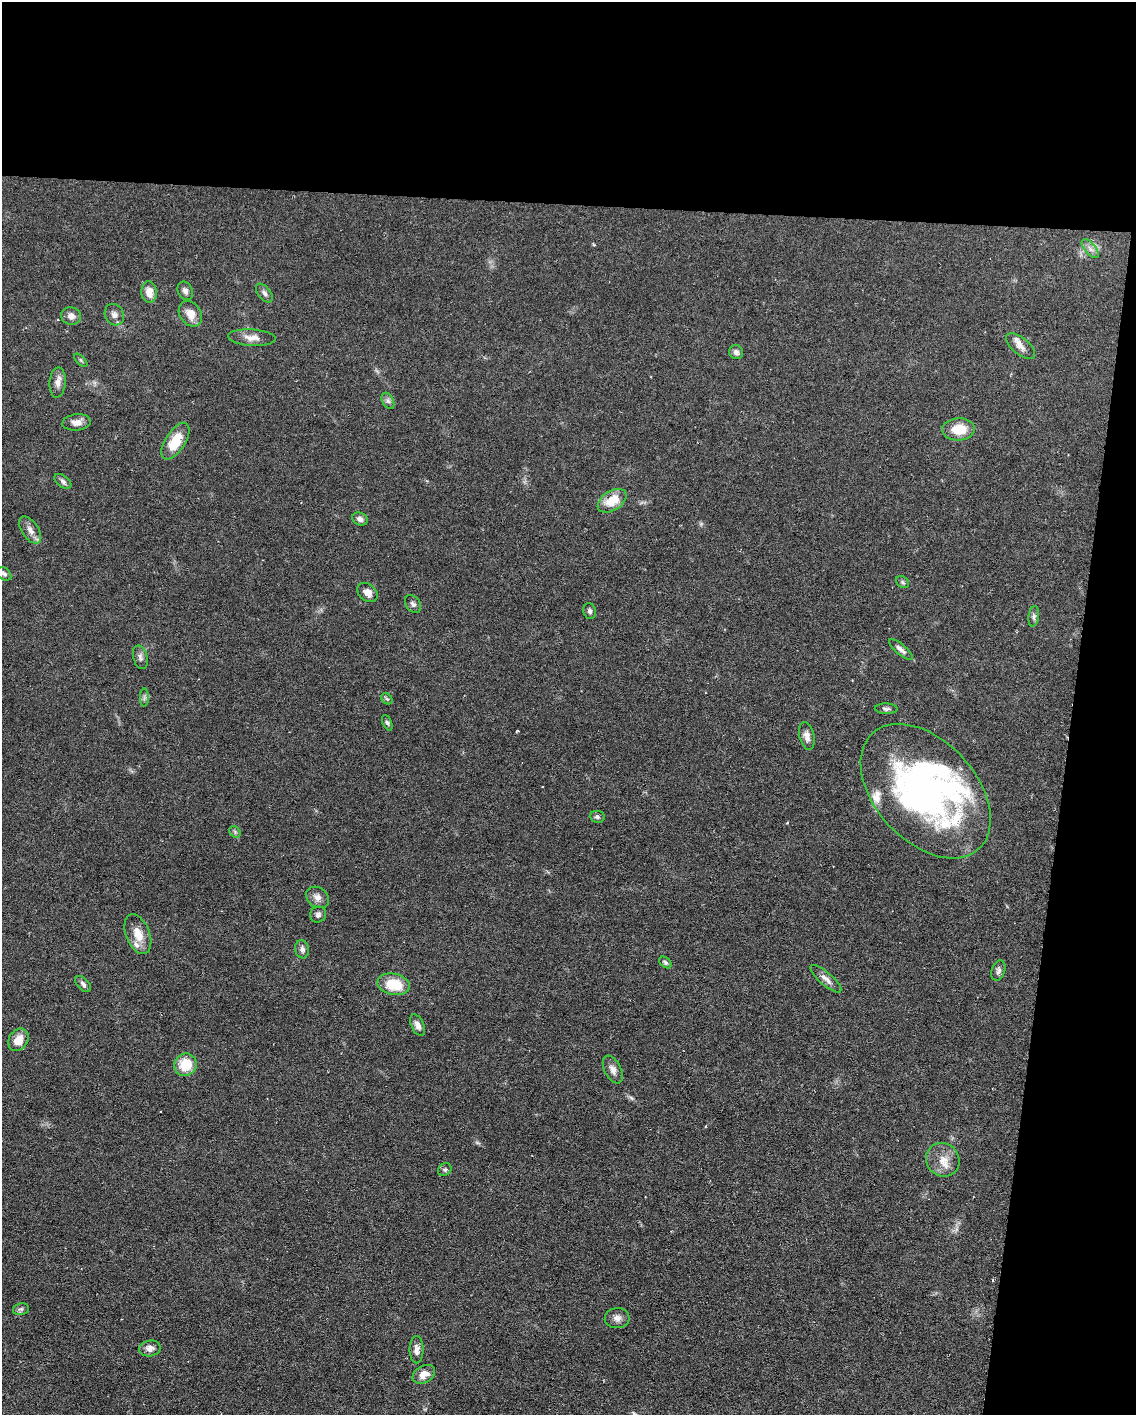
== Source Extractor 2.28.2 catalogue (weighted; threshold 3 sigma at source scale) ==
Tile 4 of 4 x 3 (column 4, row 1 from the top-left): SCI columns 3405-4538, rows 3044-4456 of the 4538 x 4560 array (HDU 1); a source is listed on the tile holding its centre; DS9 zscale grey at full resolution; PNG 1138 x 1417 px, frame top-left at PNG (2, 2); each listed source drawn as its Kron ellipse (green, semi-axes under 4 px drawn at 4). Shown black and unused: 20% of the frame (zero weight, under 3 of 6 exposures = <1% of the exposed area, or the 3 px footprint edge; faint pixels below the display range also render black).
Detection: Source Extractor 2.28.2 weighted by HDU 2 'WHT'; one run over the whole footprint, this tile lists its part. Background 0.106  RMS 0.0054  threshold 0.022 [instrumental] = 3 sigma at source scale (4.09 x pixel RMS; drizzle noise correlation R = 1.36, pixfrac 0.8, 0.05/0.05 arcsec/px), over >= 5 px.
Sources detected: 61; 2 inside a brighter object's white glare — neither listed nor drawn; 3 inside a brighter listed object's ellipse — not listed separately; the other 56 listed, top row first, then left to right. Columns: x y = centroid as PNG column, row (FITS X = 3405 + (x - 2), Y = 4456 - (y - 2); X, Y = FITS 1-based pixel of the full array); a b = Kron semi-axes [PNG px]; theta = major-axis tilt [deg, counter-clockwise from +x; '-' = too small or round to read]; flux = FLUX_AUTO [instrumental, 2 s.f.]
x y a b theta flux
1090 249 11 5 -49 2.1
185 291 10 7 -66 1.9
149 292 11 7 -86 4.8
264 293 11 6 -51 1.8
190 314 14 10 -54 5.6
114 315 11 9 -63 2.6
71 316 10 8 -11 2.9
252 338 24 8 -4 4.4
1021 346 17 8 -40 3.7
736 352 7 6 - 1.6
81 360 8 3 -45 0.66
58 382 15 8 86 3
388 401 9 5 -64 1.5
77 422 14 8 6 3.7
958 429 16 11 2 11
175 441 21 10 58 12
63 481 10 5 -38 1.6
612 501 16 9 33 11
360 519 8 6 -23 2.2
30 530 15 8 -56 3.4
4 574 8 6 -40 1.4
903 582 7 5 -37 0.93
367 592 11 8 -40 3.6
413 604 10 7 -52 1.5
590 611 8 6 -75 1.2
1034 616 10 5 83 1.4
901 649 15 5 -40 2.4
140 657 12 7 -75 1.9
144 698 9 4 90 1.1
387 699 6 4 -41 0.69
886 709 11 5 -1 1.3
387 723 8 4 -65 0.95
807 736 14 7 -77 2.8
926 791 79 50 -47 170
597 817 7 6 - 1.2
235 832 6 5 - 0.88
317 897 12 9 -35 3.2
318 914 8 7 - 1.5
138 934 21 11 -68 7.9
302 949 9 7 -83 1.8
665 962 7 4 -40 0.93
998 971 10 6 72 1.7
826 979 19 6 -41 3.1
83 984 10 5 -46 1.6
394 984 16 10 -11 15
418 1025 11 6 -65 2.5
18 1040 12 9 57 6.4
186 1065 11 11 - 12
613 1070 15 8 -62 3.1
943 1160 17 16 - 7.2
445 1170 7 6 - 1
21 1309 8 6 12 1.2
617 1318 12 10 4 2.8
150 1348 11 8 11 3
416 1350 13 7 90 2.6
424 1374 12 8 29 4.7